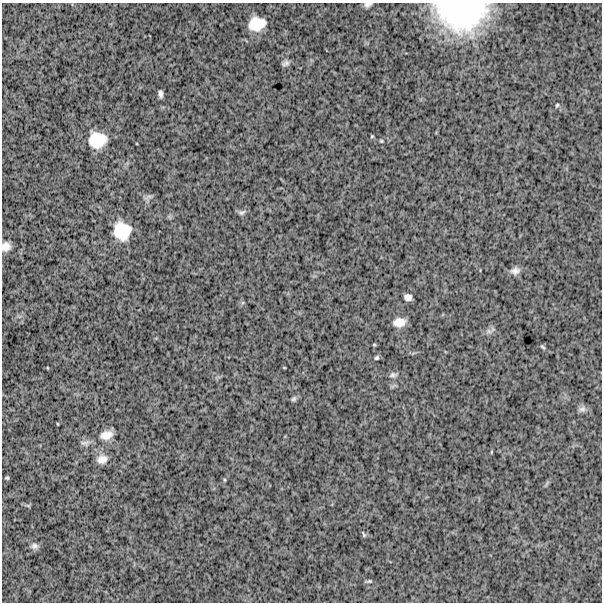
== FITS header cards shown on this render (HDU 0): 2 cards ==
NAXIS1  =                  600
NAXIS2  =                  600

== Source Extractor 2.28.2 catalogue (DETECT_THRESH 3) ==
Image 600 x 600 px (HDU 0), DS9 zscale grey, 1 PNG px = 1 image px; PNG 604 x 604 px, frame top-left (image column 1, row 600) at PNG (2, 3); no overlay
Background 1710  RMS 250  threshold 740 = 3 sigma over >= 5 px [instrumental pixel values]
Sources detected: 33; all 33 listed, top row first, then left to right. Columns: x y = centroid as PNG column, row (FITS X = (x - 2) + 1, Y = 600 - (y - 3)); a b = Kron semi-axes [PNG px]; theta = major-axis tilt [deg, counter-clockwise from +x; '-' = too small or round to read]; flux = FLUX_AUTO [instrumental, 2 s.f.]
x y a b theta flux
368 5 9 5 20 5.3e+04
461 14 45 28 -2 2.6e+06
257 24 15 12 14 3.8e+05
286 63 9 6 26 5.0e+04
161 94 7 4 -85 4.9e+04
557 105 5 4 - 2.1e+04
372 136 4 4 - 1.6e+04
97 140 17 15 4 4.8e+05
381 141 4 4 - 1.8e+04
242 213 11 6 18 4.3e+04
122 231 16 15 - 5.2e+05
6 247 10 9 - 1.2e+05
515 271 12 9 16 9.3e+04
408 297 7 6 - 9.1e+04
399 322 12 8 10 1.7e+05
489 331 7 6 - 4.9e+04
374 345 5 3 - 1.6e+04
543 347 8 4 -37 2.5e+04
377 358 5 5 - 2.8e+04
393 375 11 6 9 4.9e+04
294 399 8 5 44 3.6e+04
582 409 10 8 8 6.4e+04
58 424 4 2 - 1.2e+04
106 435 16 11 16 1.7e+05
85 443 13 7 1 6.8e+04
491 452 5 3 - 1.5e+04
102 459 12 10 14 1.4e+05
7 478 4 4 - 2.2e+04
225 480 5 3 - 1.7e+04
28 506 6 4 -1 2.3e+04
364 535 7 4 -68 2.1e+04
34 546 10 8 -1 6.6e+04
369 581 8 4 7 2.7e+04
At the frame edge (FLAGS 8, measured only in part): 3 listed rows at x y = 368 5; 461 14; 6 247